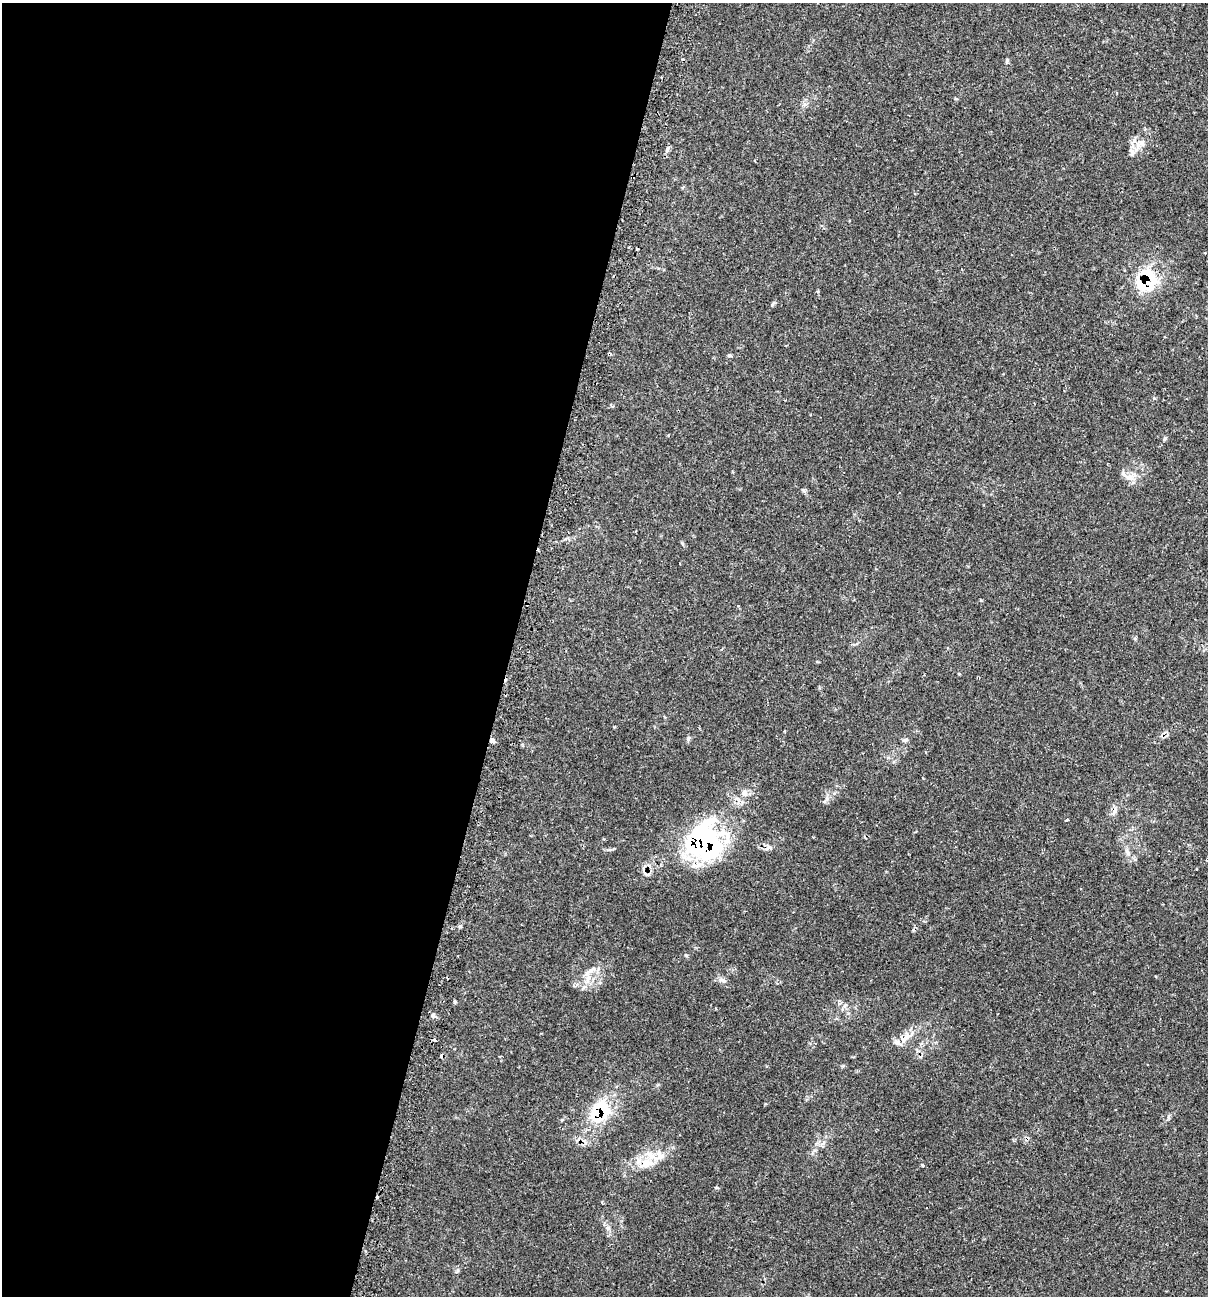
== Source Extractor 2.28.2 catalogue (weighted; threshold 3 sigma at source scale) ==
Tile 5 of 4 x 4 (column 1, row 2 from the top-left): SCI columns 270-1475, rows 2631-3924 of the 5431 x 5468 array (HDU 1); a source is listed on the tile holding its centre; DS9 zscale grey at full resolution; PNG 1210 x 1298 px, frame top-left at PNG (2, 3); no overlay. Shown black and unused: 42% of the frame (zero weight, under 2 of 3 exposures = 3% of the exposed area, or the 3 px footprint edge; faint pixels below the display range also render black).
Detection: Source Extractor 2.28.2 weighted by HDU 2 'WHT'; one run over the whole footprint, this tile lists its part. Background 0.0817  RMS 0.0039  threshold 0.0176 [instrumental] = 3 sigma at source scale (4.5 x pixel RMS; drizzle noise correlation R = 1.50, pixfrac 1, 0.05/0.05 arcsec/px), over >= 5 px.
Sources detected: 42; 1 inside a brighter object's white glare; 6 cosmic-ray / hot-pixel residue — not listed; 7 inside a brighter listed object's ellipse — not listed separately; the other 28 listed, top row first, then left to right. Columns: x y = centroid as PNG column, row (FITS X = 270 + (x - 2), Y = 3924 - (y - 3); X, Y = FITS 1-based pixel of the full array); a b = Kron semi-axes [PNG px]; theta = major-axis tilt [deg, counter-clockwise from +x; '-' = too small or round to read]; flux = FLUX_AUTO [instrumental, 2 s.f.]
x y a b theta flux
1141 144 13 8 13 3
667 149 8 4 76 1
1132 152 11 6 -64 1.5
1147 280 29 19 -89 18
773 304 6 4 70 0.54
1165 438 6 4 72 0.55
1129 478 14 6 -14 2.5
785 731 3 2 - 0.41
688 738 8 5 65 0.73
905 740 10 4 17 0.67
492 741 9 4 -26 0.89
744 793 10 8 -19 1.9
1114 810 8 6 86 1.7
1067 820 3 3 - 1.2
706 837 52 36 41 60
1127 852 10 5 -66 1.3
460 926 5 4 - 0.5
591 970 20 6 37 2.9
723 980 11 6 -28 1.4
845 1005 6 4 19 0.69
433 1016 6 5 - 1
904 1038 20 9 38 4.8
597 1113 20 15 -68 13
1168 1117 6 4 90 0.56
645 1163 19 13 42 6.4
923 1165 3 3 - 0.98
716 1188 6 3 -8 0.41
608 1228 7 4 -18 0.74
Overlapping masked pixels (flux is a lower limit): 6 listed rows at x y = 1147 280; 492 741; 1114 810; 706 837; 597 1113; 645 1163
Unlisted compact peaks at least as high as the median listed source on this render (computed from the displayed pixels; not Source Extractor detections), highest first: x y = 1154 398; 827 799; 1007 60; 803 490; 614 727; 729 355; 686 955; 834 793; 455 1002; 458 1270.